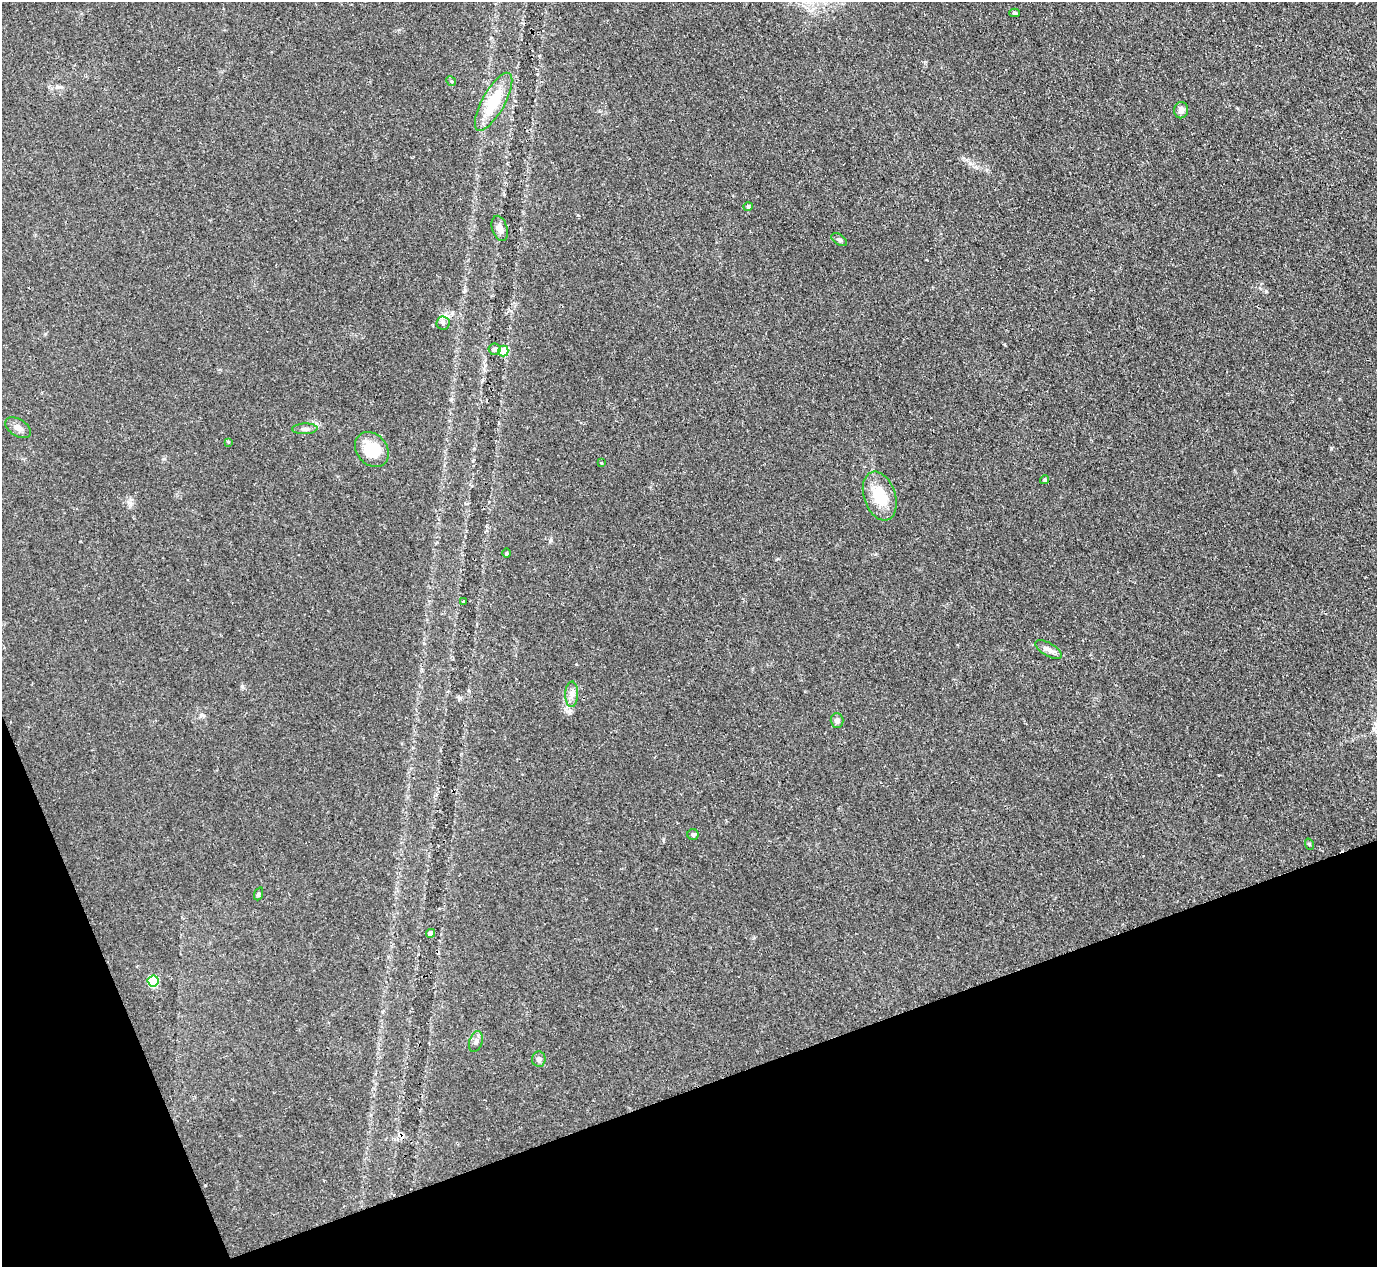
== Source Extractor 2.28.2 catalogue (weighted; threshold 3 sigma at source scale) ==
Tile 14 of 4 x 4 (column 2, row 4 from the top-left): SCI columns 1376-2750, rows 151-1415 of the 5506 x 5493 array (HDU 1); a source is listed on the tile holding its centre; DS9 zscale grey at full resolution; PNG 1379 x 1269 px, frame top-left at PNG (2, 2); each listed source drawn as its Kron ellipse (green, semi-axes under 4 px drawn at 4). Shown black and unused: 18% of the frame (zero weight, under 2 of 3 exposures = <1% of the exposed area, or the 3 px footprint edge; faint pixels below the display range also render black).
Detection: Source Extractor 2.28.2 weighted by HDU 2 'WHT'; one run over the whole footprint, this tile lists its part. Background 0.0744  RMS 0.0056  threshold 0.025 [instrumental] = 3 sigma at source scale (4.5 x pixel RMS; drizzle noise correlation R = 1.50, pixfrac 1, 0.05/0.05 arcsec/px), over >= 5 px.
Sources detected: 30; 1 cosmic-ray / hot-pixel residue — neither listed nor drawn; the other 29 listed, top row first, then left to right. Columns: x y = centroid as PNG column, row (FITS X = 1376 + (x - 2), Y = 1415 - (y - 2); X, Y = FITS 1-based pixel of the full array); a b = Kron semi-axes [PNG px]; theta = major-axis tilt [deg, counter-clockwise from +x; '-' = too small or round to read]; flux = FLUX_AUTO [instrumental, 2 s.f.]
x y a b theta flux
1014 13 5 4 - 0.96
451 81 5 4 - 0.73
494 102 32 11 61 22
1181 110 8 7 - 3.1
748 207 5 4 - 1.4
500 228 13 7 -73 3.6
839 240 9 5 -35 1.3
443 323 6 6 - 1.5
494 349 6 5 - 1.6
503 351 5 5 - 19
18 428 14 8 -32 3.3
305 429 12 5 2 1.8
228 442 4 4 - 0.62
372 449 19 15 -49 17
601 463 3 3 - 0.71
1045 480 4 4 - 1.2
880 496 25 15 -71 18
506 553 5 3 - 0.54
464 602 3 3 - 1.2
1048 649 15 6 -30 3
572 694 13 6 88 3
837 721 7 6 - 2
693 834 5 5 - 1.1
1309 844 6 3 -72 0.63
258 894 7 4 70 0.85
431 933 4 4 - 5.6
153 981 5 5 - 44
476 1042 11 6 73 2.2
539 1059 7 6 - 2.1
Unlisted compact peaks at least as high as the median listed source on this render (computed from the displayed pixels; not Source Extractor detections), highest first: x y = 1331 448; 242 686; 1266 291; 130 503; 551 540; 578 215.